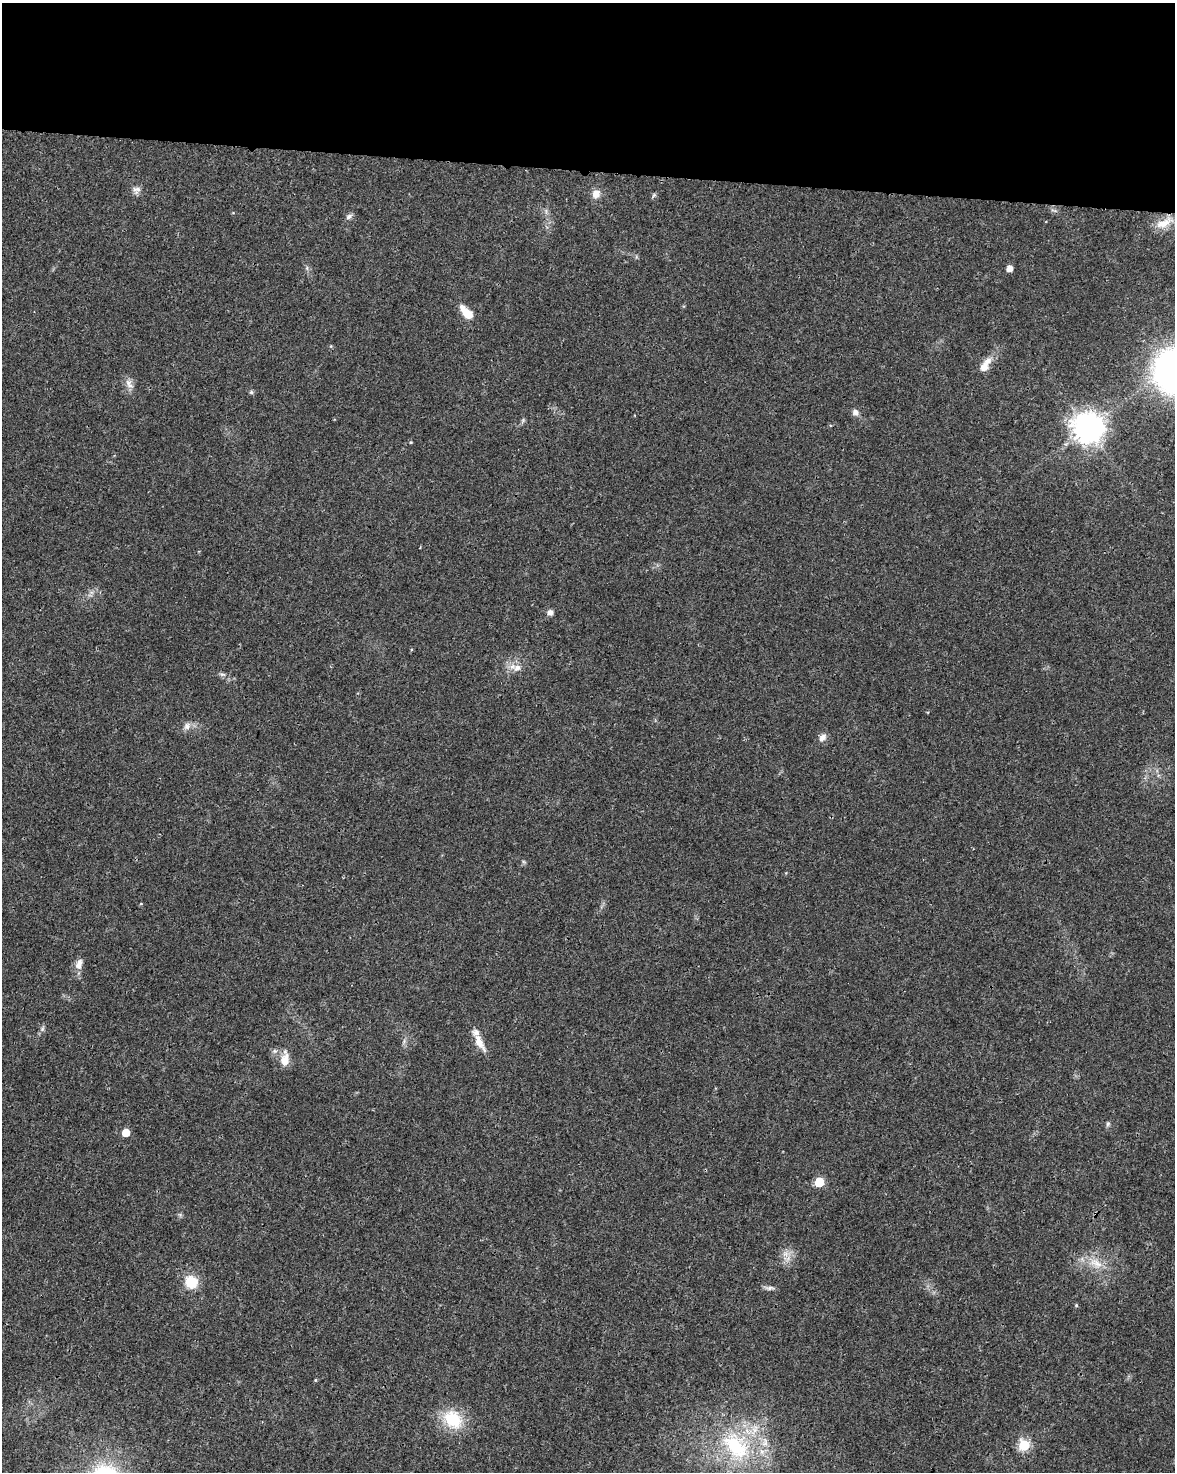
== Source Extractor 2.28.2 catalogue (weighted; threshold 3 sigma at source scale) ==
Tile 3 of 4 x 3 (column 3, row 1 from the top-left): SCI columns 2352-3524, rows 3172-4641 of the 4707 x 4926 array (HDU 1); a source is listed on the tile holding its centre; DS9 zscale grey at full resolution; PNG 1177 x 1474 px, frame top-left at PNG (2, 3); no overlay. Shown black and unused: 11% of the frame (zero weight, under 3 of 4 exposures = <1% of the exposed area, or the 3 px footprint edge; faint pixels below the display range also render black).
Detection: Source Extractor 2.28.2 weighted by HDU 2 'WHT'; one run over the whole footprint, this tile lists its part. Background 0.0201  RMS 0.0029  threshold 0.0129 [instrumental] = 3 sigma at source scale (4.5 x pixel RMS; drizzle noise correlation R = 1.50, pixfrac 1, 0.0396/0.0396 arcsec/px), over >= 5 px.
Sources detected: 38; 2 inside a brighter listed object's ellipse — not listed separately; the other 36 listed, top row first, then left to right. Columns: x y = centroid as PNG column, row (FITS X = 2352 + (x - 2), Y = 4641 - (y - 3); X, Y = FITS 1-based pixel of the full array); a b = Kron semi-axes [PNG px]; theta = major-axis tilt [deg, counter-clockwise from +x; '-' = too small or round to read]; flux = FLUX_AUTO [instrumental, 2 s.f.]
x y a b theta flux
137 189 13 6 1 1.2
596 194 11 9 61 2.4
654 195 6 5 - 0.49
349 216 9 6 33 0.9
1164 223 27 11 24 4.4
1009 268 5 5 - 2.3
466 312 19 8 -46 5
988 361 14 9 37 2.3
129 384 17 7 -53 1.9
251 392 6 5 - 0.45
855 412 9 7 -46 1.3
523 420 6 5 - 0.48
1088 428 10 9 - 450
411 442 4 3 - 0.24
550 612 8 7 - 1.1
517 668 11 9 25 2.2
223 674 9 4 -1 0.67
187 726 10 9 - 1.5
822 737 11 8 44 1.5
141 904 5 3 - 0.24
79 964 15 8 75 2.2
479 1042 25 9 -61 3.5
285 1059 19 10 88 3.7
1108 1124 7 5 68 0.56
126 1132 5 5 - 5.1
819 1182 6 5 - 13
180 1215 7 4 -19 0.46
785 1254 10 5 8 1.2
1096 1263 22 11 -26 5
191 1282 15 14 - 6.5
770 1288 13 5 5 0.97
1076 1305 5 4 - 0.33
315 1380 5 3 - 0.26
453 1419 20 16 -44 13
1024 1445 6 6 - 22
736 1446 47 30 -45 28